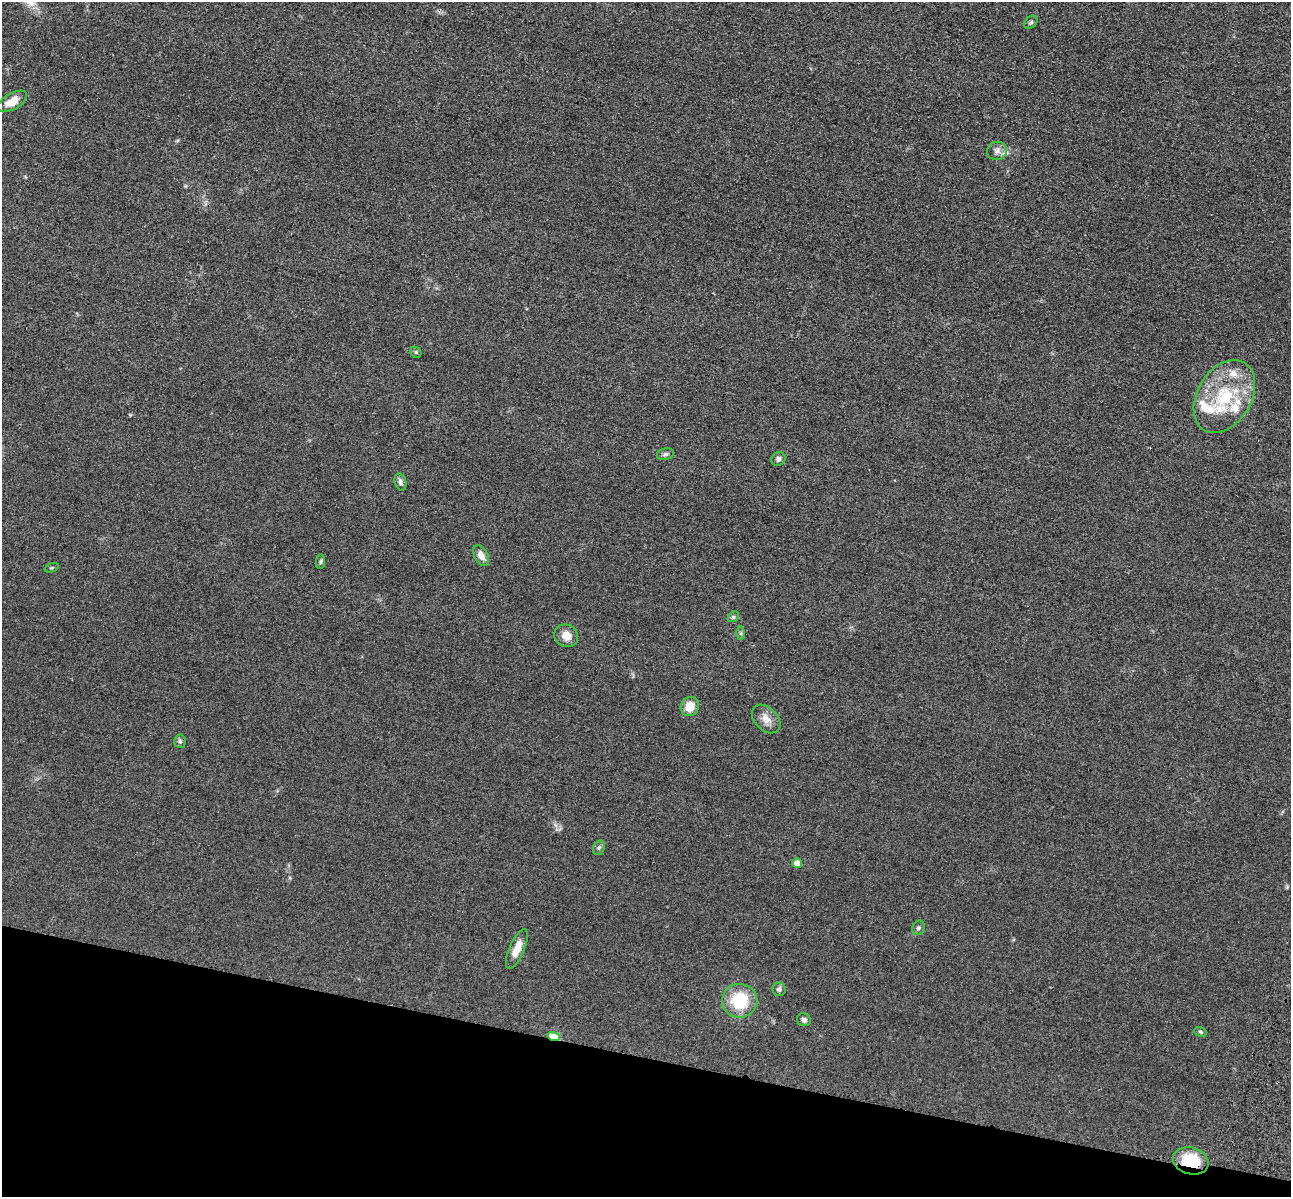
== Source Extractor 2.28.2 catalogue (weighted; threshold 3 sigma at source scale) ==
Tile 15 of 4 x 4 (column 3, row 4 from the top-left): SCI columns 2751-4039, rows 396-1590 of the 5350 x 5365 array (HDU 1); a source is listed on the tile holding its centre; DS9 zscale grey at full resolution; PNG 1293 x 1199 px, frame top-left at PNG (2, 2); each listed source drawn as its Kron ellipse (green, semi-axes under 4 px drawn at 4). Shown black and unused: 12% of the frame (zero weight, under 3 of 4 exposures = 9% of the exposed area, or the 3 px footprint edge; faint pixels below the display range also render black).
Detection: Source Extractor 2.28.2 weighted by HDU 2 'WHT'; one run over the whole footprint, this tile lists its part. Background 0.0484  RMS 0.0086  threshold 0.0389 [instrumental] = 3 sigma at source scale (4.5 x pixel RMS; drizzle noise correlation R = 1.50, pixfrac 1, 0.05/0.05 arcsec/px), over >= 5 px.
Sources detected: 31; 4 inside a brighter listed object's ellipse — not listed separately; the other 27 listed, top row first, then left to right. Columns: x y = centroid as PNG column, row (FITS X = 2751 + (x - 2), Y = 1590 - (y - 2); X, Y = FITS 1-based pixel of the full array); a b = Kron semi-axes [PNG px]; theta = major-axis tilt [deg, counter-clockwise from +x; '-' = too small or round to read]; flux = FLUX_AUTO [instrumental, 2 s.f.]
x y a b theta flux
1031 22 7 5 44 1.6
12 101 16 8 30 12
997 151 10 9 - 4.2
416 352 6 5 - 1.2
1224 396 39 27 59 57
665 454 8 5 12 1.9
778 459 7 6 - 2.8
400 482 8 5 -74 2.6
481 555 11 6 -60 6.4
320 562 7 4 83 1.4
52 568 7 4 19 1.2
733 617 6 4 43 1.2
741 633 7 4 -90 1.4
566 636 12 11 - 7.8
690 706 10 9 - 11
766 719 17 11 -45 7.8
180 741 7 5 -86 1.7
599 848 7 5 69 1.8
797 863 5 5 - 7.4
918 928 7 6 - 2
517 949 21 7 66 10
779 989 7 6 - 2.5
740 1001 18 17 - 35
804 1020 7 6 - 2.5
1200 1032 6 4 -21 1.3
554 1037 6 4 -20 32
1191 1161 18 13 -15 33
Overlapping masked pixels (flux is a lower limit): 2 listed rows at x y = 554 1037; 1191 1161